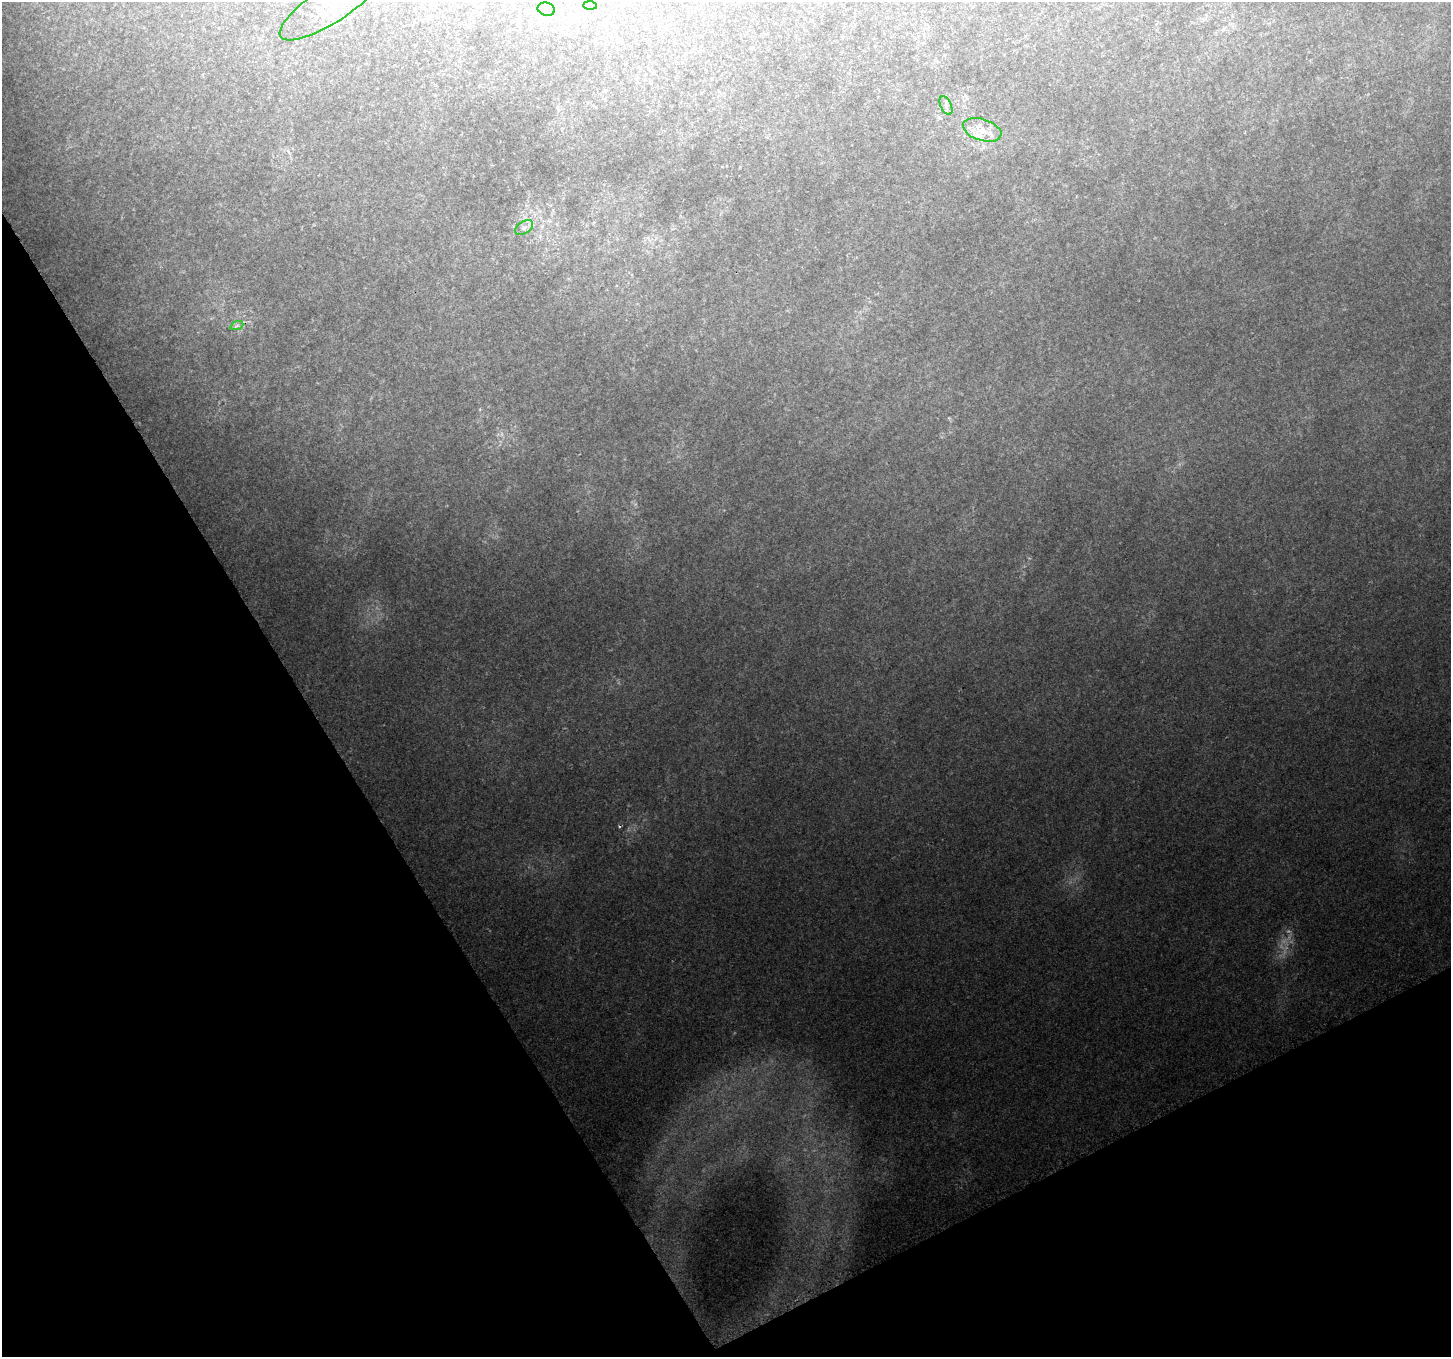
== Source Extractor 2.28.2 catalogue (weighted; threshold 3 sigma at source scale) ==
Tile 14 of 4 x 4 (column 2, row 4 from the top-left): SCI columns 1470-2918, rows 175-1529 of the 5822 x 5712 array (HDU 1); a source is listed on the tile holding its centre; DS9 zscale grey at full resolution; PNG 1453 x 1359 px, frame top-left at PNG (2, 2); each listed source drawn as its Kron ellipse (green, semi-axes under 4 px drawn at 4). Shown black and unused: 28% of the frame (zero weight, under 2 of 3 exposures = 1% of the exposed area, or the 3 px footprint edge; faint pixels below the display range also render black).
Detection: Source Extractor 2.28.2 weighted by HDU 2 'WHT'; one run over the whole footprint, this tile lists its part. Background 0.112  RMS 0.0093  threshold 0.0419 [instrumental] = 3 sigma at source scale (4.5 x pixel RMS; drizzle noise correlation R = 1.50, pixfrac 1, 0.0396/0.0396 arcsec/px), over >= 5 px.
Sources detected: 11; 1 too faint to see at this stretch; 1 cosmic-ray / hot-pixel residue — neither listed nor drawn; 2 inside a brighter listed object's ellipse — not listed separately; the other 7 listed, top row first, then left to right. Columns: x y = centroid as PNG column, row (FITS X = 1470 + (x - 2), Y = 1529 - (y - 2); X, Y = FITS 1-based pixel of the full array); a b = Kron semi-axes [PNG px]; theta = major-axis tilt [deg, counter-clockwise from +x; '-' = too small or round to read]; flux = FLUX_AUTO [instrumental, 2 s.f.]
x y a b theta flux
331 4 61 18 33 39
590 5 7 4 -1 1.9
546 9 9 6 -14 3.8
946 106 10 5 -65 3.2
982 130 20 10 -18 14
524 228 10 6 31 4.1
237 325 7 4 20 2.1
Isophote crosses this tile's border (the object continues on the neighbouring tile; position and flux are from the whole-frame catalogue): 1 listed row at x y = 331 4